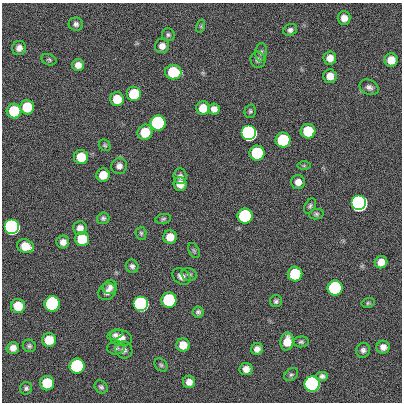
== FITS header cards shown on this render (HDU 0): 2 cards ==
NAXIS1  =                  400
NAXIS2  =                  400

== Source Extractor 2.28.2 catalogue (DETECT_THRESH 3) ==
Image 400 x 400 px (HDU 0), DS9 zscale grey, 1 PNG px = 1 image px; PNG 404 x 404 px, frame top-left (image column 1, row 400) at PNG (2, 3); each listed source drawn as its Kron ellipse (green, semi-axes under 4 px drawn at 4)
Background 0.554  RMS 34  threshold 101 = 3 sigma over >= 5 px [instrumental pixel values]
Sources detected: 89; all 89 listed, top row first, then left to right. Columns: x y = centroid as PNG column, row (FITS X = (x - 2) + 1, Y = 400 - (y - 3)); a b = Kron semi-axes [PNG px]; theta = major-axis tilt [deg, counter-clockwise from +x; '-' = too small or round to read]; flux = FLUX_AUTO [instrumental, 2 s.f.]
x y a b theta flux
344 18 7 6 - 1.6e+04
76 24 7 6 - 7.0e+03
201 26 7 4 73 3.5e+03
290 30 7 5 21 6.8e+03
168 35 6 6 - 4.7e+03
162 46 7 7 - 1.3e+04
19 48 7 7 - 1.2e+04
261 52 9 5 83 5.9e+03
330 58 6 6 - 1.8e+04
49 60 8 5 -17 4.0e+03
258 60 8 7 - 7.7e+03
391 60 7 6 - 3.1e+04
78 65 6 6 - 1.4e+04
173 72 8 7 - 1.2e+05
330 76 6 6 - 1.9e+04
369 87 10 7 -23 9.0e+03
134 94 7 7 - 1.2e+05
117 99 7 7 - 4.7e+04
27 107 7 7 - 7.3e+04
203 108 7 6 - 3.8e+04
214 109 6 6 - 1.3e+04
14 111 7 7 - 1.2e+05
250 111 7 5 75 4.1e+03
158 123 7 7 - 1.0e+06
308 131 7 7 - 9.1e+04
145 132 8 7 - 5.1e+04
249 133 7 7 - 3.5e+06
283 140 7 7 - 2.1e+05
105 145 6 5 - 3.6e+03
257 153 7 7 - 2.0e+05
81 157 7 7 - 5.7e+04
119 166 8 7 - 1.1e+04
304 166 6 4 0 3.2e+03
103 175 7 6 - 3.4e+04
180 176 8 6 -85 7.8e+03
298 182 7 7 - 1.5e+04
180 184 7 6 - 2.3e+04
359 203 7 7 - 1.1e+07
310 206 8 5 60 4.9e+03
316 214 7 5 10 4.5e+03
245 216 7 7 - 5.4e+05
103 218 6 5 - 5.3e+03
163 219 8 5 11 4.0e+03
12 227 7 7 - 2.9e+06
80 228 7 6 - 1.3e+04
141 233 6 5 - 3.9e+03
170 237 7 6 - 2.8e+04
82 239 7 7 - 7.7e+04
63 242 6 6 - 1.3e+04
25 246 8 6 -19 3.8e+04
194 250 8 5 -63 3.9e+03
381 262 6 6 - 2.1e+04
132 266 7 6 - 6.8e+03
189 274 8 6 -12 5.8e+03
295 274 7 7 - 1.4e+05
181 276 10 7 -36 1.2e+04
110 287 7 7 - 8.8e+03
335 288 7 7 - 5.7e+05
107 292 9 8 - 1.1e+04
169 300 7 7 - 3.1e+05
276 301 6 6 - 5.1e+03
368 303 6 5 - 3.7e+03
52 304 8 7 - 6.1e+05
141 304 7 7 - 2.1e+06
18 306 7 7 - 5.0e+04
198 312 5 5 - 5.4e+03
115 335 8 5 17 5.9e+03
121 338 11 8 -16 2.2e+04
49 340 7 7 - 4.7e+04
287 341 9 6 79 3.3e+04
301 342 7 5 6 4.8e+03
183 345 6 6 - 2.8e+04
29 346 6 6 - 4.7e+03
383 347 6 6 - 1.3e+04
13 348 6 5 - 1.4e+04
116 348 9 6 5 6.3e+03
257 349 6 5 - 1.2e+04
124 350 9 8 - 7.9e+03
363 350 7 7 - 7.9e+03
161 365 7 5 -45 4.6e+03
77 366 7 7 - 5.2e+05
246 369 6 6 - 1.6e+04
291 375 7 5 39 4.9e+03
322 376 5 4 - 6.2e+03
189 382 6 6 - 1.6e+04
47 383 7 7 - 9.8e+04
312 384 7 7 - 5.5e+06
101 387 7 6 - 5.2e+03
26 388 6 6 - 4.9e+03